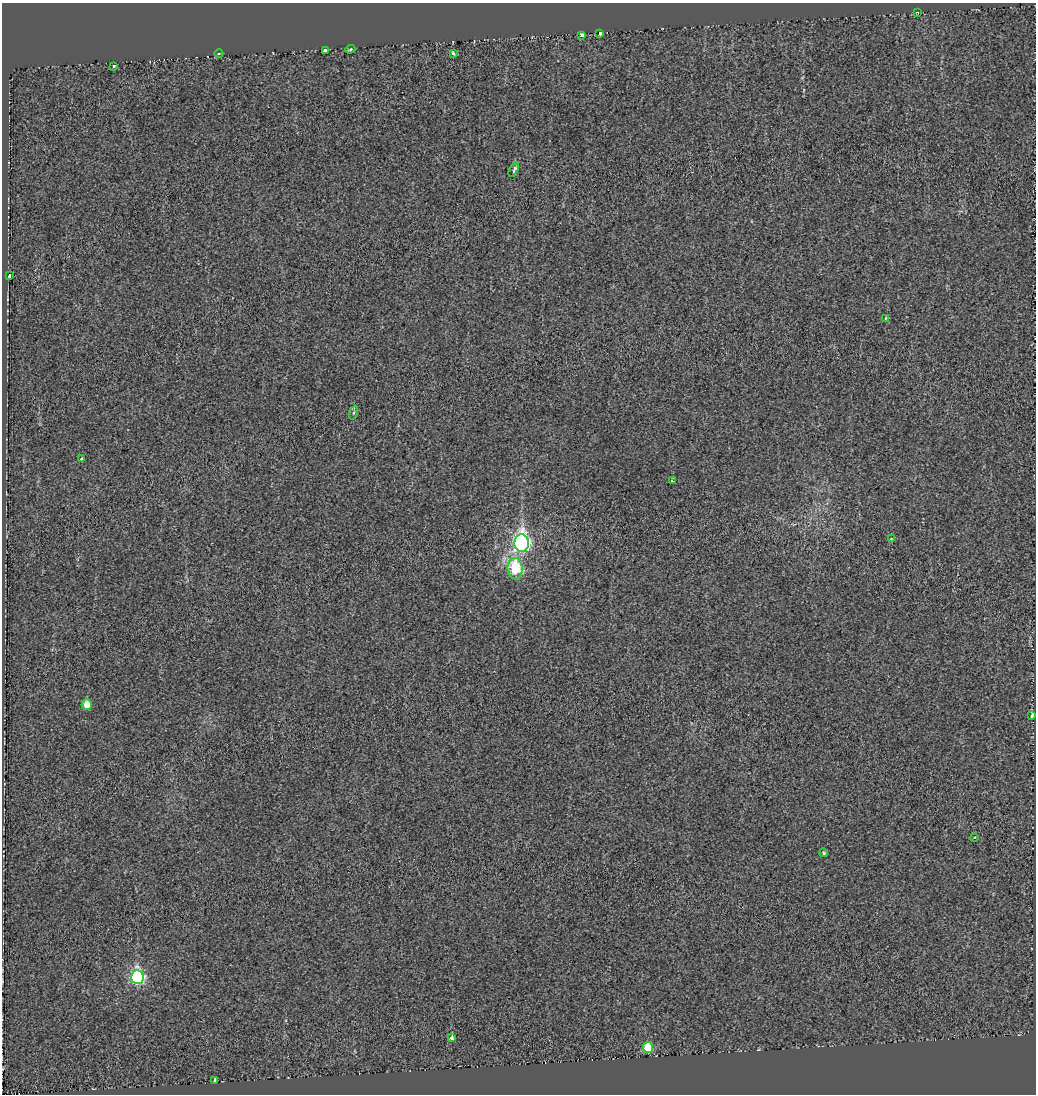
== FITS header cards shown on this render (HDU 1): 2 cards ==
NAXIS1  =                 1034
NAXIS2  =                 1092

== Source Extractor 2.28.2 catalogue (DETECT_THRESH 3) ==
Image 1034 x 1092 px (HDU 1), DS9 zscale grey, 1 PNG px = 1 image px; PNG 1038 x 1096 px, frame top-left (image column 1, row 1092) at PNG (2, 3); each listed source drawn as its Kron ellipse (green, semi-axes under 4 px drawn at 4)
Background -0.00116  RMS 0.016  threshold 0.0483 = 3 sigma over >= 5 px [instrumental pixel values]
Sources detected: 25; all 25 listed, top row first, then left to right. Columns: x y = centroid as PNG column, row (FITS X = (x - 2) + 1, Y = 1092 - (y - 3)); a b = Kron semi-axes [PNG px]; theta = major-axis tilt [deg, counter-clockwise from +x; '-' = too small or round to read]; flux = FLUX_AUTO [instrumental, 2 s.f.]
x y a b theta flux
917 12 3 2 - 2
600 34 3 3 - 16
582 35 3 3 - 89
350 49 5 3 - 1.3
325 51 4 3 - 4.6
453 53 4 3 - 1.8
219 54 4 3 - 0.79
114 66 3 3 - 2.4
514 170 8 4 61 3.6
9 276 3 3 - 5.3
885 318 3 3 - 4.4
354 413 7 3 71 1.6
82 459 3 3 - 3.1
672 481 3 3 - 1.1
891 539 4 2 - 0.67
522 543 9 7 89 350
515 569 11 7 -83 61
87 704 5 5 - 17
1032 716 3 3 - 11
975 837 4 2 - 0.85
824 853 4 4 - 1.9
137 977 7 6 - 220
452 1038 4 3 - 34
648 1048 5 5 - 48
215 1080 3 3 - 14